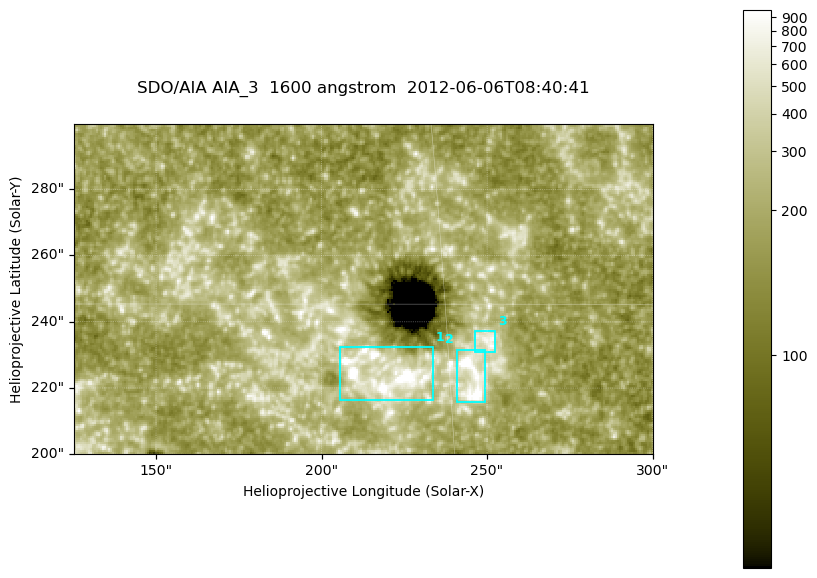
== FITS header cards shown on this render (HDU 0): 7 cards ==
TELESCOP= 'SDO/AIA '
INSTRUME= 'AIA_3   '
WAVELNTH=                 1600
WAVEUNIT= 'angstrom'
DATE-OBS= '2012-06-06T08:40:41.12'
CTYPE1  = 'HPLN-TAN'
CTYPE2  = 'HPLT-TAN'

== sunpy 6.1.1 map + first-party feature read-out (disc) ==
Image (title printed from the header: SDO/AIA AIA_3  1600 angstrom  2012-06-06T08:40:41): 287 x 164 px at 0.609 arcsec/px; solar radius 946 arcsec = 1552 px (partial field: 0.6% of the solar disc is inside the frame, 100% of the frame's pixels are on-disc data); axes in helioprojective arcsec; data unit not stated in the header (colour bar unlabelled)
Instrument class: DISC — disc imager (sunpy class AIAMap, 1600 A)
Bright regions (active regions / flare kernels): reference = the on-disc median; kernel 3 px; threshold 5 sigma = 345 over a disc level ~186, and >= 1.15x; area >= 47 px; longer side >= 3 px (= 1.8 arcsec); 3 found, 3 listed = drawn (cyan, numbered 1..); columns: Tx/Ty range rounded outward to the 2 arcsec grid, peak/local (2 s.f.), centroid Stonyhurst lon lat
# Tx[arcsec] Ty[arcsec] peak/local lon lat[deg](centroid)
1 204..234 216..232 6.4 +14 +14
2 240..250 216..232 7.8 +15 +14
3 246..254 230..238 4.3 +16 +14